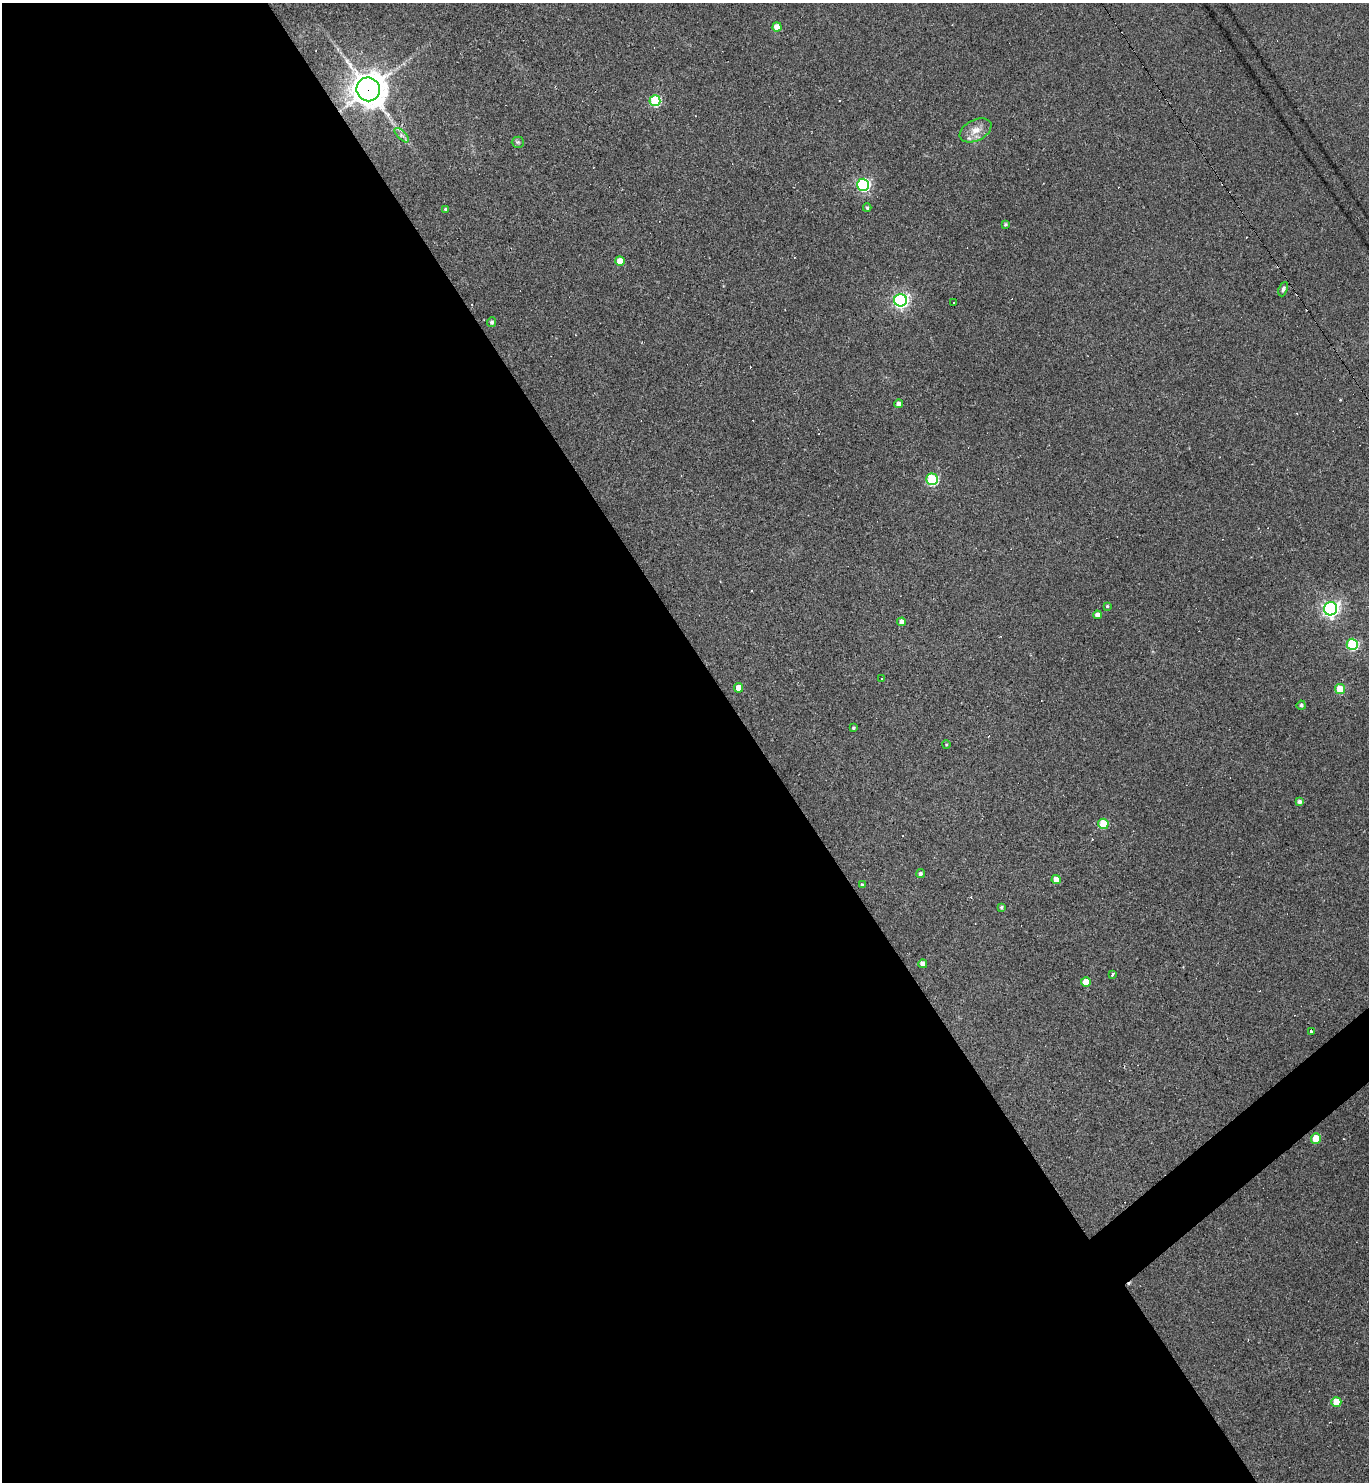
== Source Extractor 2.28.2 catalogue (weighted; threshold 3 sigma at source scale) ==
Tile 9 of 4 x 4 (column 1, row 3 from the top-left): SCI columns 294-1660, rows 1481-2960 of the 5916 x 5921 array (HDU 1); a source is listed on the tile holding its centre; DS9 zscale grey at full resolution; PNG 1371 x 1484 px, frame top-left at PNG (2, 3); each listed source drawn as its Kron ellipse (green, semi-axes under 4 px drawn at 4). Shown black and unused: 56% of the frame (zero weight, under 2 of 3 exposures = <1% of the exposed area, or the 3 px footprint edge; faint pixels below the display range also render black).
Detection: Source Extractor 2.28.2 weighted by HDU 2 'WHT'; one run over the whole footprint, this tile lists its part. Background 0.109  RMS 0.007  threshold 0.0316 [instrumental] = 3 sigma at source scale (4.5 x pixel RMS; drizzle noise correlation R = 1.50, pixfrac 1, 0.05/0.05 arcsec/px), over >= 5 px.
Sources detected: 53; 13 cosmic-ray / hot-pixel residue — neither listed nor drawn; the other 40 listed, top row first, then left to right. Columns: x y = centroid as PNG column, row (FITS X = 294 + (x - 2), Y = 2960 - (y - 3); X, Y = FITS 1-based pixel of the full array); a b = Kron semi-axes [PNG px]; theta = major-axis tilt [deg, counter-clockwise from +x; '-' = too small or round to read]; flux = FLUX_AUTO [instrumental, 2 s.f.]
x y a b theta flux
777 27 4 4 - 11
368 89 12 11 - 1300
655 101 5 5 - 54
975 130 17 10 27 7.9
402 135 9 3 -45 1.8
518 142 6 5 - 1.3
863 185 6 6 - 110
867 208 4 3 - 1.1
445 209 4 4 - 1.2
1005 224 3 3 - 1.1
620 261 5 5 - 8.9
1283 289 7 4 69 2
900 300 6 6 - 200
954 303 3 2 - 0.54
492 322 5 4 - 1.7
898 404 4 4 - 3.3
932 479 6 5 - 65
1107 606 3 3 - 0.81
1331 609 6 6 - 250
1097 615 4 4 - 3.5
901 622 4 4 - 3.5
1352 644 5 5 - 64
882 678 3 2 - 0.69
739 688 5 4 - 7.2
1340 689 5 5 - 19
1301 705 4 4 - 1.5
854 728 3 3 - 0.96
946 745 4 3 - 0.53
1299 802 4 4 - 2
1103 824 5 5 - 31
920 874 5 4 - 1.5
1056 880 4 4 - 7.9
862 885 4 4 - 1.1
1002 907 4 3 - 1.1
923 964 4 4 - 4.3
1113 974 3 3 - 2.9
1086 982 5 5 - 14
1311 1031 3 3 - 1.4
1316 1138 5 5 - 17
1336 1402 5 5 - 15
Overlapping masked pixels (flux is a lower limit): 1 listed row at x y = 368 89